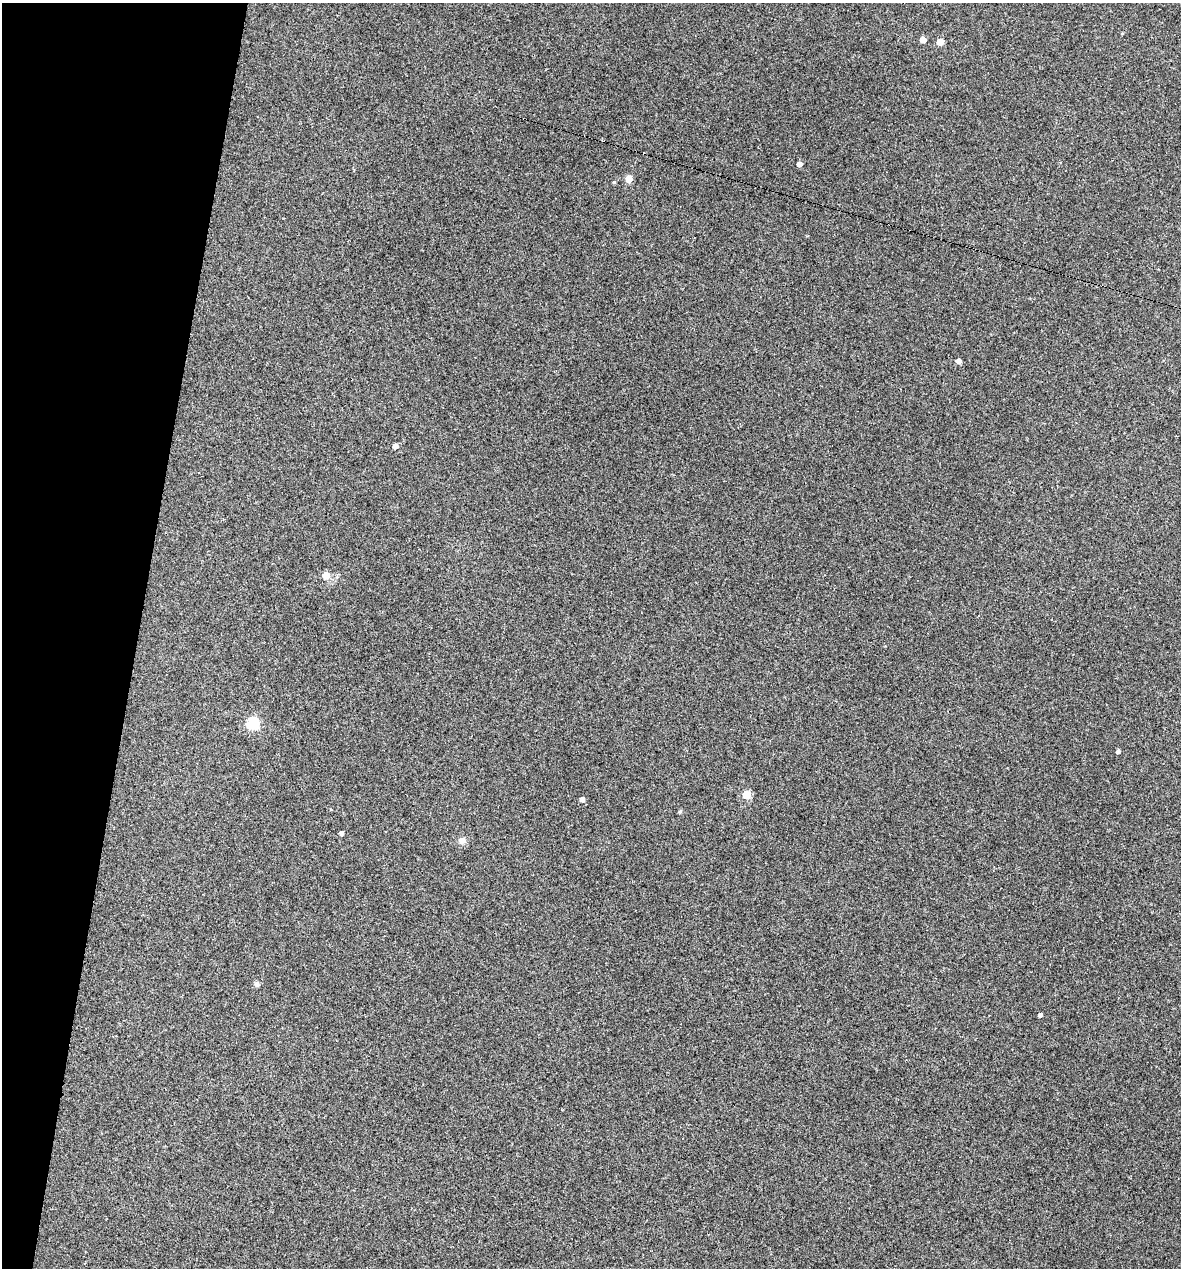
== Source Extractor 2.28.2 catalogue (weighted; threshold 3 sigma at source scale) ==
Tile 9 of 4 x 4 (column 1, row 3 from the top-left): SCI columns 244-1422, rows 1267-2532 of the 5084 x 5064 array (HDU 1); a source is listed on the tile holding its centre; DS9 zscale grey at full resolution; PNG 1183 x 1270 px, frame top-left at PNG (2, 3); no overlay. Shown black and unused: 12% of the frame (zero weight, under 3 of 4 exposures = <1% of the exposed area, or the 3 px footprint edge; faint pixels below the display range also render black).
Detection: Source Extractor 2.28.2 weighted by HDU 2 'WHT'; one run over the whole footprint, this tile lists its part. Background 0.0888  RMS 0.0058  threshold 0.026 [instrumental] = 3 sigma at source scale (4.5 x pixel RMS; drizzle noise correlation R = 1.50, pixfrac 1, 0.05/0.05 arcsec/px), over >= 5 px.
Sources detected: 19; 2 cosmic-ray / hot-pixel residue — not listed; the other 17 listed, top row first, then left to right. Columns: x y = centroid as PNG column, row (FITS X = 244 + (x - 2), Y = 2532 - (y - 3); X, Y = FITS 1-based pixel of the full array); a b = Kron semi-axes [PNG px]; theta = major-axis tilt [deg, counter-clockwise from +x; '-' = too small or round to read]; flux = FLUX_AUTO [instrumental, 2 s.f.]
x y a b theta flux
923 40 5 4 - 4.2
940 42 5 4 - 8.4
799 164 4 4 - 2.8
629 179 5 5 - 12
614 182 4 4 - 0.65
958 361 4 4 - 2.8
395 446 4 4 - 3.4
326 575 5 5 - 12
252 723 6 5 - 65
1118 751 4 3 - 1.5
746 795 5 5 - 19
582 800 5 4 - 2.7
680 812 5 4 - 0.89
341 833 4 4 - 2.1
462 840 9 8 - 2.8
257 985 7 6 - 1.6
1040 1015 4 4 - 1.5